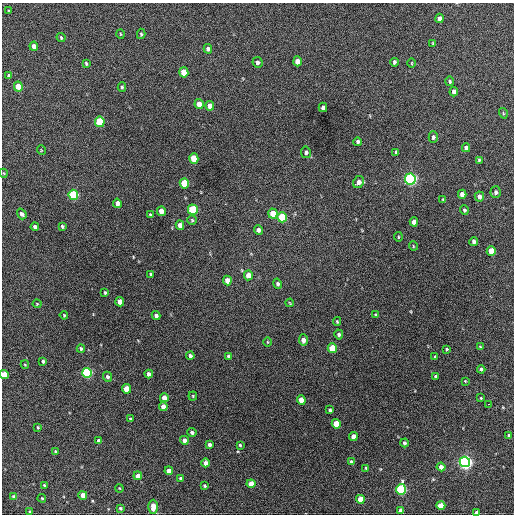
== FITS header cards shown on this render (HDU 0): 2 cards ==
NAXIS1  =                  512 / Axis length
NAXIS2  =                  512 / Axis length

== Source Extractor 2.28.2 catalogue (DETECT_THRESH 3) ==
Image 512 x 512 px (HDU 0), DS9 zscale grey, 1 PNG px = 1 image px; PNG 516 x 516 px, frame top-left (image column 1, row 512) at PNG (2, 3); each listed source drawn as its Kron ellipse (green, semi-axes under 4 px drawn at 4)
Background 424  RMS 20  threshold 60.2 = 3 sigma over >= 5 px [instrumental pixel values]
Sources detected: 133; all 133 listed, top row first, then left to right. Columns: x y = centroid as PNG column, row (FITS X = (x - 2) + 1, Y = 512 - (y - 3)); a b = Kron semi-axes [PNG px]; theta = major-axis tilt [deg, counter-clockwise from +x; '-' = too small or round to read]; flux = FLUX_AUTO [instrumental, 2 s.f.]
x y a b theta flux
8 11 3 2 - 990
440 18 4 4 - 5500
121 34 5 3 - 1300
141 34 5 4 - 1800
61 38 5 3 - 1600
433 43 4 2 - 1000
34 46 4 4 - 6800
208 49 5 4 - 4400
297 61 5 4 - 15000
257 62 5 5 - 4800
394 62 4 3 - 2900
86 63 4 3 - 1800
412 63 4 3 - 980
184 72 5 4 - 23000
9 76 4 4 - 4000
450 81 5 4 - 2000
18 86 5 4 - 29000
122 87 5 3 - 2000
454 92 5 4 - 6400
199 104 5 4 - 14000
210 106 5 4 - 9700
323 107 5 4 - 5200
503 113 5 3 - 1400
100 122 5 4 - 69000
433 137 6 4 89 3200
358 142 4 3 - 2800
466 148 4 4 - 5300
41 150 5 3 - 940
306 152 6 5 - 3600
396 152 4 3 - 1700
194 158 5 4 - 38000
479 160 4 4 - 1500
3 173 4 3 - 1100
410 179 5 5 - 390000
359 182 6 5 - 8100
184 183 5 4 - 40000
496 192 6 5 - 3500
462 194 4 4 - 9000
73 195 5 5 - 120000
479 197 5 4 - 7200
443 200 3 3 - 1300
117 203 5 4 - 8600
193 210 5 5 - 92000
464 210 5 4 - 2400
161 211 5 4 - 11000
22 214 6 4 -53 4500
273 214 5 4 - 25000
150 215 4 3 - 1800
282 217 5 5 - 49000
192 220 5 4 - 1700
414 222 4 4 - 8500
180 225 5 4 - 8900
62 226 4 3 - 2100
35 227 4 4 - 4600
258 230 5 4 - 4800
398 237 4 3 - 1300
474 242 4 4 - 3700
413 246 5 3 - 1100
491 251 5 4 - 26000
151 275 4 3 - 2900
248 275 5 4 - 12000
227 280 5 4 - 13000
278 284 5 4 - 3000
105 293 3 3 - 1600
120 302 5 4 - 11000
290 303 4 3 - 1100
37 304 4 4 - 1300
64 315 4 3 - 1200
156 315 4 4 - 4400
376 315 3 3 - 1800
337 321 4 3 - 1700
339 334 5 4 - 3000
303 340 5 4 - 8600
267 342 4 3 - 1100
480 347 3 3 - 1500
332 348 5 4 - 45000
81 349 4 4 - 2500
447 349 4 3 - 1400
190 356 4 4 - 4900
229 356 4 3 - 3100
435 357 4 3 - 2100
43 361 3 3 - 2600
25 365 4 3 - 1100
481 369 4 3 - 2000
87 373 5 5 - 160000
4 374 4 4 - 21000
149 374 4 4 - 5900
435 376 3 3 - 1700
107 377 5 4 - 3000
465 381 3 3 - 1000
126 389 5 4 - 21000
193 396 4 4 - 1300
164 398 4 4 - 12000
481 398 4 3 - 1100
301 400 5 4 - 19000
488 404 3 2 - 2500
163 407 4 4 - 13000
330 410 4 3 - 2400
131 419 4 3 - 2600
336 424 4 4 - 27000
38 427 4 3 - 1400
192 432 4 4 - 3400
509 435 3 3 - 1700
353 437 4 4 - 12000
184 440 4 4 - 7200
99 441 4 4 - 6400
404 443 4 3 - 3100
209 445 4 3 - 4700
240 445 4 4 - 1700
56 451 4 4 - 1800
351 462 4 4 - 4400
465 462 5 5 - 480000
205 463 4 4 - 7300
441 467 4 4 - 8600
366 468 4 3 - 1200
169 471 4 4 - 11000
138 476 4 4 - 11000
181 478 4 3 - 3500
251 484 4 4 - 20000
44 485 4 3 - 1700
205 486 3 3 - 1800
119 488 4 3 - 1100
401 489 5 5 - 160000
83 495 4 4 - 15000
14 497 4 4 - 7200
42 498 4 3 - 1500
360 499 4 4 - 29000
441 505 4 4 - 18000
153 507 7 4 89 15000
120 508 4 3 - 2100
401 510 4 4 - 10000
30 512 4 3 - 2100
477 512 4 4 - 9000
At the frame edge (FLAGS 8, measured only in part): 2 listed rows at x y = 4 374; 477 512